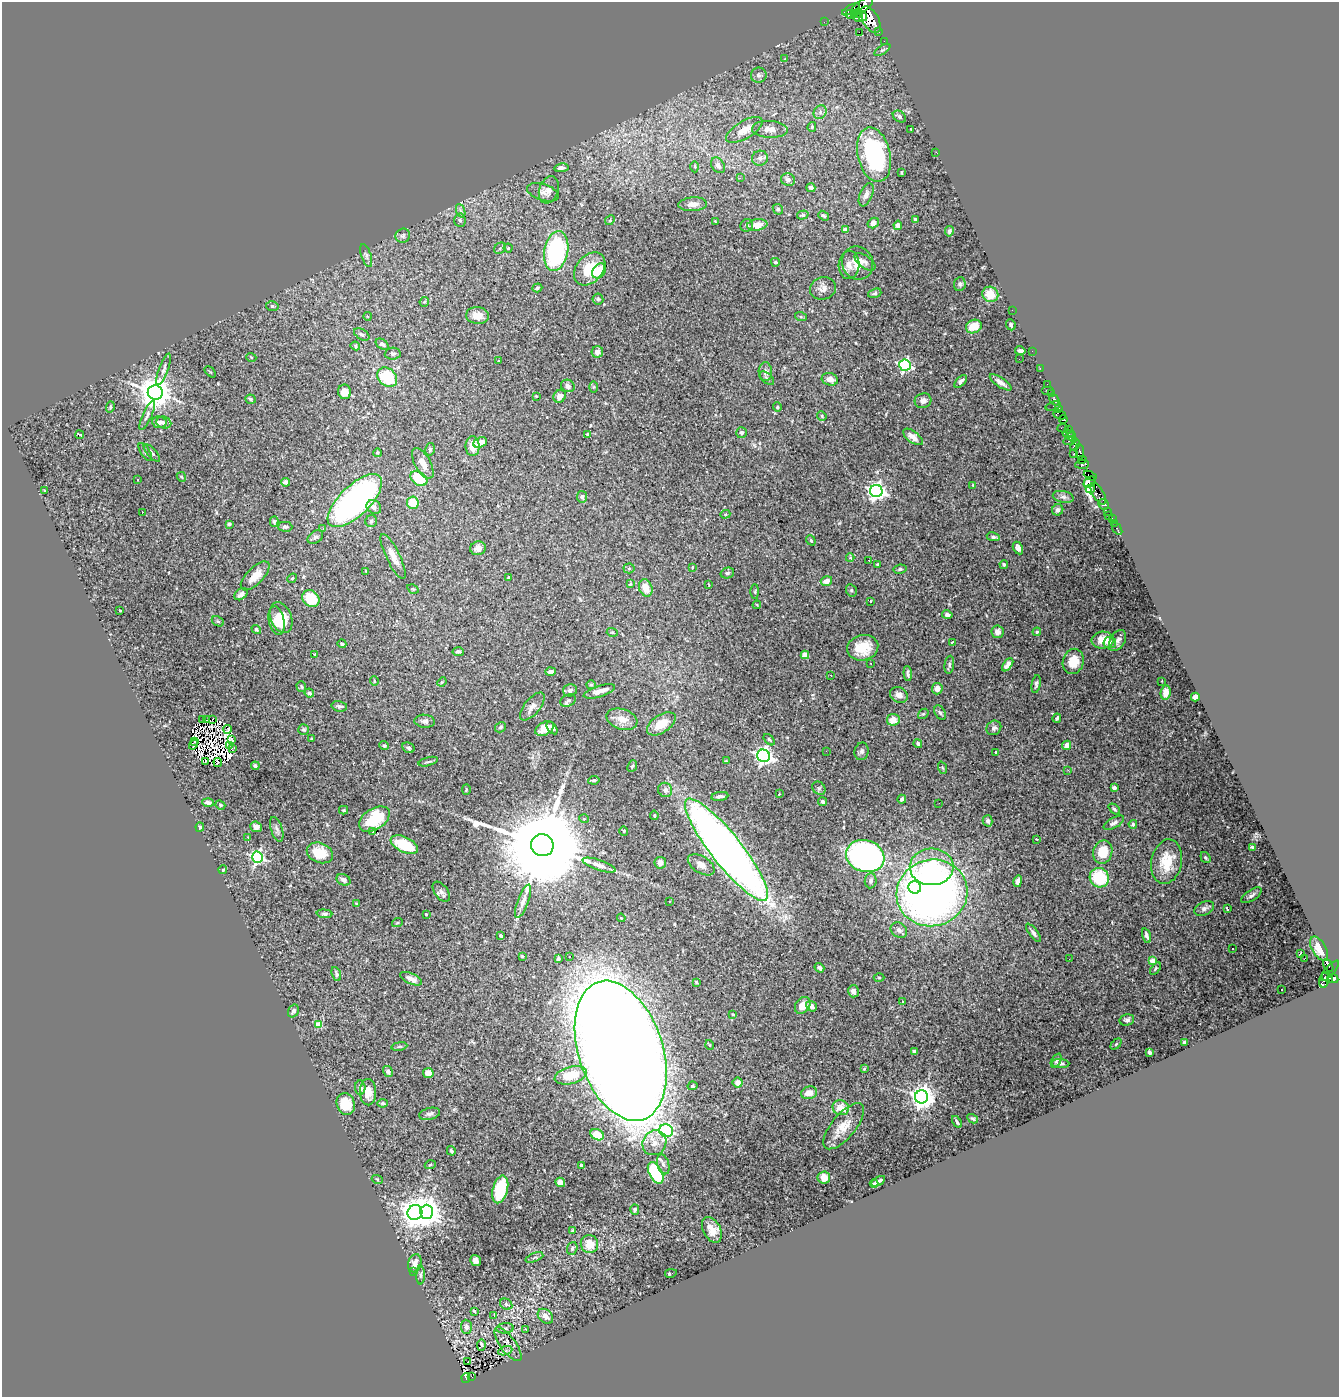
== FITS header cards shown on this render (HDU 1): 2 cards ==
NAXIS1  =                 1337
NAXIS2  =                 1395

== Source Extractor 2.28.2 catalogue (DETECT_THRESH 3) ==
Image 1337 x 1395 px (HDU 1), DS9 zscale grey, 1 PNG px = 1 image px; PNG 1341 x 1399 px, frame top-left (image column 1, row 1395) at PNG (2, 2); each listed source drawn as its Kron ellipse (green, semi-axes under 4 px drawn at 4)
Background 1.57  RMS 0.017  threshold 0.0513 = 3 sigma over >= 5 px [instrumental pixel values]
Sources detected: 442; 9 with non-positive FLUX_AUTO (blend fragments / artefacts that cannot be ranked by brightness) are neither listed nor drawn; the other 433 listed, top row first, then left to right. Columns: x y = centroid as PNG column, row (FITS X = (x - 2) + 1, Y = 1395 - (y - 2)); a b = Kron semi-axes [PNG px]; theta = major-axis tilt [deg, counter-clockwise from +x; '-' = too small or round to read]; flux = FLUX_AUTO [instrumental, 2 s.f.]
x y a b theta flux
862 6 13 5 34 9900
851 9 10 4 28 2100
857 13 6 3 16 2700
850 14 4 3 - 1300
862 16 6 4 -59 3300
858 18 4 3 - 2600
871 20 15 8 -60 20000
824 22 2 2 - 22
879 31 3 2 - 350
859 32 2 2 - 630
884 41 2 2 - 12
882 50 9 3 33 1.9
785 59 3 3 - 1.2
759 75 8 7 - 3.5
820 112 7 6 - 3.1
899 116 7 5 -34 3.5
812 127 5 3 - 1.5
770 129 18 8 -3 9.7
911 129 3 2 - 0.78
744 130 20 9 30 15
936 152 3 2 - 1.6
874 155 27 16 -77 140
760 158 8 7 - 4.9
718 165 8 6 -58 5.6
695 167 6 3 -89 1.1
561 168 7 4 8 4.2
901 173 3 2 - 1.1
740 178 2 2 - 24
788 180 7 6 - 4.3
811 188 4 4 - 3.3
549 190 14 9 71 7.3
543 192 16 8 -18 7
866 195 12 6 68 4.8
693 204 14 7 3 8.4
778 209 6 4 -44 1.9
461 211 7 4 -71 2.5
803 215 6 4 17 1.5
823 216 6 4 -38 1.7
460 220 7 6 - 2.5
610 220 5 4 - 1.5
915 220 3 3 - 2.1
715 221 3 2 - 0.87
873 223 6 5 - 4.2
747 225 6 6 - 2.2
757 225 10 5 9 14
898 225 5 4 - 5
845 229 4 3 - 2.7
949 231 5 4 - 2.5
403 236 7 7 - 3.1
500 248 6 5 - 1.9
508 248 4 4 - 1.8
556 251 20 12 79 140
366 255 12 5 -72 3.4
775 262 4 4 - 1.7
865 262 12 6 -36 3.8
858 263 17 15 -66 15
849 265 14 10 87 8.8
590 269 18 13 49 30
599 271 8 6 50 20
960 284 7 5 81 2.4
537 288 5 4 - 1.8
823 288 13 11 14 7.4
875 293 7 4 19 1.8
990 294 8 7 - 21
598 299 5 5 - 1.5
424 302 5 4 - 1.6
272 306 6 5 - 2
1012 310 2 2 - 64
367 316 4 3 - 0.99
477 316 11 8 -6 9.1
801 317 6 4 -19 1.4
1011 325 6 4 -67 2.5
974 326 8 6 25 17
362 334 8 5 -33 2.7
382 344 7 4 -35 2.8
355 346 5 4 - 1.6
1020 351 5 3 - 2.9
1032 351 2 2 - 10
597 352 6 5 - 5.6
393 354 8 6 3 2.5
251 357 5 3 - 0.89
1019 359 2 2 - 2.8
498 361 2 2 - 0.68
905 365 6 5 - 230
1040 368 2 2 - 19
164 369 16 4 70 4.4
210 372 7 2 -44 0.97
765 372 9 7 -89 4.9
387 377 11 8 -41 48
767 378 9 5 -44 2.7
830 379 8 6 -15 7
961 382 8 4 48 3.8
1000 382 12 4 -34 6.1
1047 384 2 2 - 26
568 386 7 6 - 4.6
594 387 6 4 90 1.3
1047 390 6 2 0 190
155 392 7 7 - 2500
344 392 7 6 - 8.4
1052 394 3 3 - 96
536 396 3 2 - 1.1
560 396 7 6 - 7.4
251 399 5 4 - 2.1
1054 400 7 3 -55 150
923 401 8 7 - 5.2
1053 406 7 3 17 42
110 407 6 4 72 1.6
777 407 4 4 - 1.2
1058 408 3 3 - 1100
1060 415 6 3 -21 490
147 416 16 4 66 4.2
822 416 5 4 - 1.4
1063 420 4 4 - 1200
159 422 7 6 - 4.9
164 423 7 6 - 4
1063 428 5 3 - 82
1069 429 3 2 - 20
741 433 5 5 - 3.5
587 434 4 3 - 0.89
1068 434 5 3 - 750
80 435 4 3 - 14
1071 436 4 2 - 460
913 437 11 5 -37 9.5
1070 440 6 3 16 930
480 443 7 5 22 12
1075 445 6 4 65 1500
473 446 10 7 -90 13
430 449 6 5 - 2.3
145 452 10 4 -57 2.4
1080 452 8 4 -85 720
152 453 11 4 -48 2.6
378 453 4 3 - 1.1
1074 454 4 3 - 1300
1082 460 4 3 - 130
423 463 17 8 -61 12
1082 464 7 4 4 1600
1090 476 7 3 -25 2100
181 477 5 3 - 1.1
419 479 9 6 -33 32
138 480 3 2 - 1.7
286 482 4 4 - 3.6
1090 482 6 5 - 740
973 485 4 2 - 0.82
1090 489 5 4 - 61
44 490 4 2 - 0.86
876 491 6 6 - 520
1098 494 12 5 -60 410
582 497 6 5 - 2.8
1063 497 10 6 -11 3.7
355 501 35 15 44 400
413 503 6 6 - 23
1104 504 5 5 - 1200
374 507 8 6 -36 4.9
1058 510 6 5 - 3.3
1107 511 3 2 - 240
142 512 3 2 - 2.7
725 514 5 4 - 1.6
1108 515 3 2 - 41
1112 518 3 2 - 89
371 521 6 5 - 2.3
274 522 5 4 - 2
1114 523 2 2 - 13
229 524 4 3 - 1.9
285 527 7 5 -1 2.4
323 529 3 2 - 1.8
1117 529 7 3 -56 81
315 537 8 6 34 3
993 537 6 4 -8 2.4
811 540 5 4 - 1.9
478 548 8 7 - 5.3
1018 548 7 4 -61 4.2
393 556 25 7 -64 12
850 558 4 3 - 1.4
869 560 3 3 - 4
877 564 3 2 - 1.3
1004 564 4 4 - 2
692 567 3 2 - 0.78
629 568 5 5 - 1.7
900 569 6 4 9 2
366 571 4 3 - 1.1
727 573 7 5 15 2.5
255 576 18 8 45 14
292 578 5 4 - 1.2
508 578 4 3 - 2
826 581 6 4 18 8.5
630 584 3 3 - 0.92
709 584 3 2 - 0.95
646 588 9 6 -68 15
413 589 6 4 -32 1.3
851 590 6 5 - 2.1
755 591 7 3 90 1.3
241 594 7 5 38 4.1
311 599 9 7 -43 42
871 601 3 2 - 0.94
757 605 4 3 - 0.91
120 610 3 2 - 1
947 615 5 4 - 3
281 618 16 10 -68 27
218 621 6 4 -28 1.8
277 621 14 8 -79 17
256 629 5 4 - 2.5
612 632 5 3 - 1.2
997 632 6 6 - 6.5
1037 632 4 3 - 1.5
1103 640 11 8 6 18
1118 640 11 7 59 5
952 642 3 2 - 3.2
1110 643 6 6 - 6.5
342 644 4 3 - 1.8
863 648 15 12 15 25
458 652 6 4 -5 2.4
315 654 3 2 - 0.78
805 655 4 4 - 19
1073 661 13 10 71 20
871 663 2 2 - 0.93
949 665 9 4 83 2.8
1008 665 7 4 54 6.4
550 671 5 4 - 2.7
908 673 7 3 -86 2.3
831 675 3 2 - 1.4
374 681 5 3 - 0.91
1162 681 2 2 - 0.89
442 682 5 4 - 1.3
1036 684 9 4 79 2.6
591 685 5 4 - 1.4
301 687 5 5 - 1.9
937 689 5 5 - 7
570 690 7 6 - 3.4
599 691 16 5 17 6.6
309 693 5 4 - 2.7
1166 693 7 5 83 7.5
899 695 9 7 -28 6.7
1195 697 4 4 - 12
568 700 8 5 25 3.2
339 706 8 5 -11 2.9
532 706 17 7 50 8.4
940 713 7 5 -61 2.6
923 714 6 4 40 1.7
1057 718 4 3 - 2.1
622 719 16 10 -17 12
203 720 3 2 - 1.2
206 720 3 2 - 0.77
212 720 3 2 - 4.7
893 720 6 6 - 13
425 721 10 6 -7 3.9
661 724 16 9 34 21
501 727 6 4 31 2.1
545 728 10 6 29 11
552 728 7 4 -54 2.6
994 728 8 6 42 3.2
228 729 4 2 - 3
304 730 5 5 - 1.9
312 739 3 2 - 1
232 740 3 2 - 1.5
769 740 7 4 -45 2
194 742 3 2 - 0.47
918 743 4 4 - 2.1
194 745 5 2 - 1.3
230 745 4 2 - 0.98
1067 745 5 4 - 7.9
384 746 5 4 - 1.6
232 748 2 2 - 1.6
408 748 6 5 - 2.9
826 751 2 2 - 6.7
862 751 9 7 79 3.4
996 752 3 2 - 0.98
763 756 6 6 - 480
205 761 3 2 - 0.32
726 761 4 2 - 0.79
218 762 4 3 - 1.1
428 762 10 3 15 1.9
255 766 4 2 - 1.6
632 766 6 4 66 1.8
943 768 6 4 -69 1.4
1068 770 3 3 - 1.5
594 780 5 3 - 1.9
819 788 7 6 - 2.4
1114 788 4 3 - 6.5
466 790 5 3 - 0.89
665 790 7 6 - 4.7
779 794 3 2 - 0.77
720 796 8 4 8 3.5
902 799 4 4 - 3.1
823 802 4 4 - 2.5
208 803 6 4 -3 4.2
939 803 2 2 - 2
220 805 5 4 - 1.3
1114 809 6 3 -42 1.9
344 810 4 4 - 1.1
654 815 5 3 - 1.6
374 819 17 10 33 36
584 819 5 3 - 0.92
988 821 6 5 - 3.1
1114 823 11 5 29 3.6
1133 824 4 4 - 2.7
200 827 4 4 - 2.2
256 827 6 5 - 5.7
277 829 13 6 -72 4.1
373 831 3 2 - 1.5
624 831 5 4 - 1.3
248 837 3 2 - 2.2
1036 839 3 2 - 1.5
404 845 15 7 -26 44
542 845 11 11 - 36000
1252 847 4 3 - 2.3
726 850 64 15 -52 1100
1103 852 12 9 74 25
320 853 13 10 -22 27
865 856 19 15 -17 430
257 857 6 5 - 220
1205 858 6 4 -53 1.8
1167 862 22 15 80 29
660 863 6 5 - 5.9
599 865 17 5 -19 7.1
701 865 15 8 -32 7.8
932 867 22 18 0 79
223 870 4 3 - 1.5
1099 878 10 9 - 60
343 880 7 5 -28 3.8
871 881 8 6 85 3.1
1018 881 6 4 77 4.4
915 887 6 6 - 260
441 892 11 6 -54 4
932 893 36 33 17 790
1251 895 11 5 34 3.4
523 901 17 5 69 7.3
669 901 2 2 - 0.78
356 904 4 3 - 1.5
1204 908 10 6 22 4.1
1227 909 4 3 - 2.4
324 914 8 4 -4 2.4
426 914 3 3 - 1.2
621 918 4 3 - 1.1
397 923 5 3 - 1.1
899 930 9 7 -35 4.5
1033 933 11 3 -53 3.3
500 936 4 3 - 2.1
1146 936 7 3 -73 3.3
1233 948 3 2 - 2
1319 949 13 7 -60 10
1300 953 3 2 - 1.5
522 956 3 3 - 1.6
569 957 3 3 - 2.7
1305 958 4 3 - 36
558 959 4 3 - 2.4
1069 959 2 2 - 2.9
1153 961 4 4 - 17
1328 965 7 3 -61 380
819 968 5 4 - 3.6
1155 969 7 4 54 1.6
1330 971 12 4 49 660
336 974 7 4 -70 2.6
1327 977 6 4 -33 930
879 978 5 3 - 1.1
411 979 12 5 -24 7.6
1333 979 5 4 - 2200
1324 980 8 4 78 1400
696 982 4 3 - 1.5
1281 989 2 2 - 1.6
853 991 6 5 - 5.2
903 1002 4 2 - 1.5
803 1005 9 7 52 11
811 1006 6 5 - 5.2
293 1011 7 5 59 4.2
733 1015 4 4 - 1.3
1127 1020 7 5 14 3.1
319 1024 4 4 - 27
1185 1042 4 3 - 3.1
1116 1044 6 4 45 1.4
710 1045 5 3 - 0.89
399 1046 8 4 9 1.6
621 1051 72 42 -72 6000
914 1051 4 3 - 3.1
1149 1052 4 3 - 5.5
1056 1061 7 4 63 2.4
1061 1063 9 4 -3 2.7
864 1069 4 3 - 0.99
388 1071 6 4 -58 3.9
428 1073 5 5 - 8.2
571 1075 16 8 15 33
738 1083 5 5 - 7.5
692 1086 5 4 - 1.8
360 1088 7 5 -85 5.1
368 1092 13 8 -88 12
809 1093 8 6 15 12
921 1097 6 6 - 1100
383 1103 5 4 - 1.8
346 1104 11 9 -70 23
841 1108 8 7 - 15
429 1114 10 5 13 3.3
973 1119 6 4 -31 1.7
957 1122 6 3 -57 2.3
844 1126 28 12 50 18
666 1131 7 6 - 180
597 1135 7 5 -29 24
654 1143 13 11 56 13
451 1151 5 3 - 1.7
663 1164 10 6 -74 4.4
430 1165 5 3 - 1.2
581 1165 3 3 - 2.2
656 1173 12 6 -62 92
824 1178 6 6 - 11
377 1179 5 3 - 1.4
878 1181 7 3 30 3.3
560 1182 5 4 - 8.1
874 1184 4 3 - 2.3
500 1189 14 7 75 56
635 1210 5 4 - 2.2
427 1212 7 6 - 1400
415 1213 7 7 - 1300
712 1230 14 8 -61 12
572 1231 3 3 - 90
589 1244 9 8 - 17
572 1248 6 5 - 2.2
534 1257 9 3 21 1.5
475 1260 6 5 - 4.2
415 1263 9 6 75 5.8
414 1272 2 2 - 4.5
671 1273 6 3 11 3.6
421 1275 9 4 90 2.2
506 1304 6 5 - 2.6
474 1311 4 2 - 1.6
494 1315 3 3 - 1.1
545 1316 9 6 -43 7.6
466 1327 7 5 -87 4
505 1328 8 5 5 3
525 1329 4 2 - 1.1
508 1344 20 7 -54 7.8
481 1345 6 4 85 4.8
505 1351 7 4 19 0.78
468 1362 3 2 - 2.8
472 1376 4 2 - 6.7
466 1378 5 3 - 66
At the frame edge (FLAGS 8, measured only in part): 1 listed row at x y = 862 6
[9 non-positive-flux detections neither listed nor drawn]